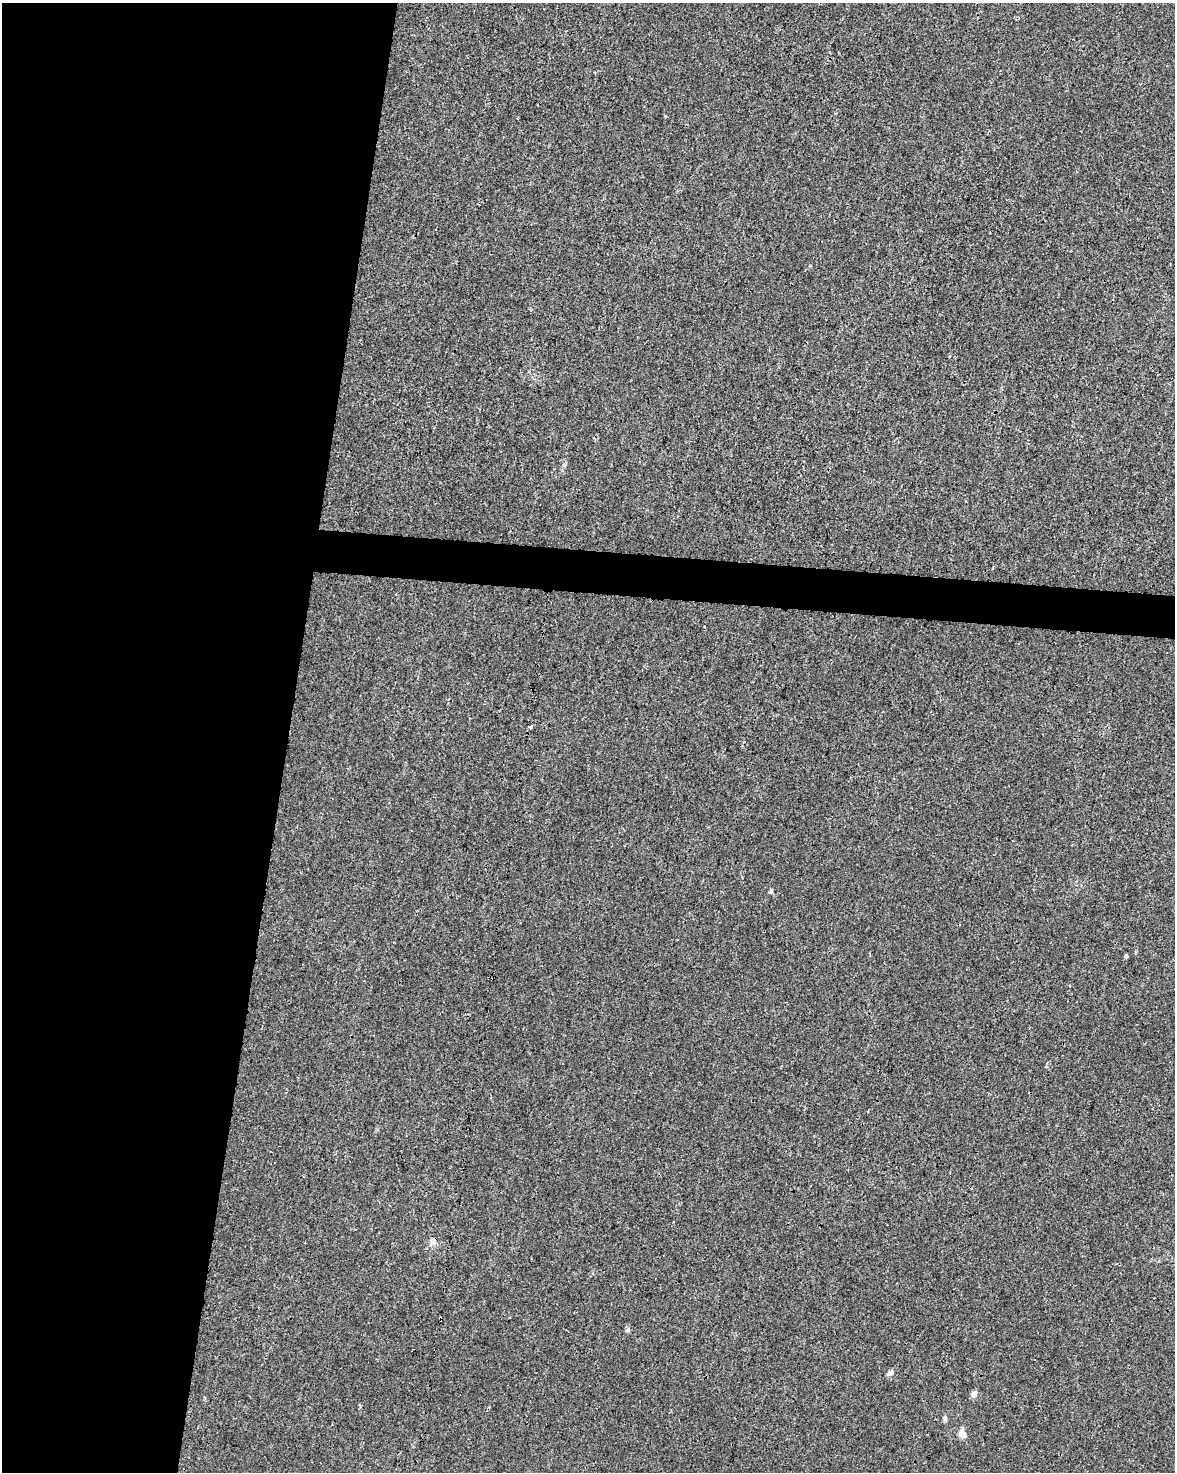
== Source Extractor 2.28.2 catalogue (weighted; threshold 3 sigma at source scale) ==
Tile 5 of 4 x 3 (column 1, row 2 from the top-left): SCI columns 1-1173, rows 1699-3168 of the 4700 x 4923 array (HDU 1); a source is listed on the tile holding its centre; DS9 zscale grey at full resolution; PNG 1177 x 1474 px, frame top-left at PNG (2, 3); no overlay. Shown black and unused: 27% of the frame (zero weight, under 3 of 4 exposures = <1% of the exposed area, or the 3 px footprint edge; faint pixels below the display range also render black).
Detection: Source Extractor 2.28.2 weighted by HDU 2 'WHT'; one run over the whole footprint, this tile lists its part. Background 0.00168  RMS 0.0028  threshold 0.0124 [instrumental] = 3 sigma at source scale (4.5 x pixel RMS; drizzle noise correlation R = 1.50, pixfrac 1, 0.0396/0.0396 arcsec/px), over >= 5 px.
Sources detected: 9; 1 cosmic-ray / hot-pixel residue — not listed; the other 8 listed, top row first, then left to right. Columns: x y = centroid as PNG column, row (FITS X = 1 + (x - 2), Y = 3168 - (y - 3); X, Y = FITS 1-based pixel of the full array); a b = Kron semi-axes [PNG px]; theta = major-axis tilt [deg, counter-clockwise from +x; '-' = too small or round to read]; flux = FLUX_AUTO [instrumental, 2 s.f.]
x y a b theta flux
531 727 5 3 - 0.3
1126 956 4 3 - 0.53
433 1242 9 6 9 1.1
628 1330 7 4 89 0.48
890 1373 7 6 - 0.94
974 1394 8 7 - 1.1
945 1418 7 5 89 0.69
962 1433 14 9 -89 1.6